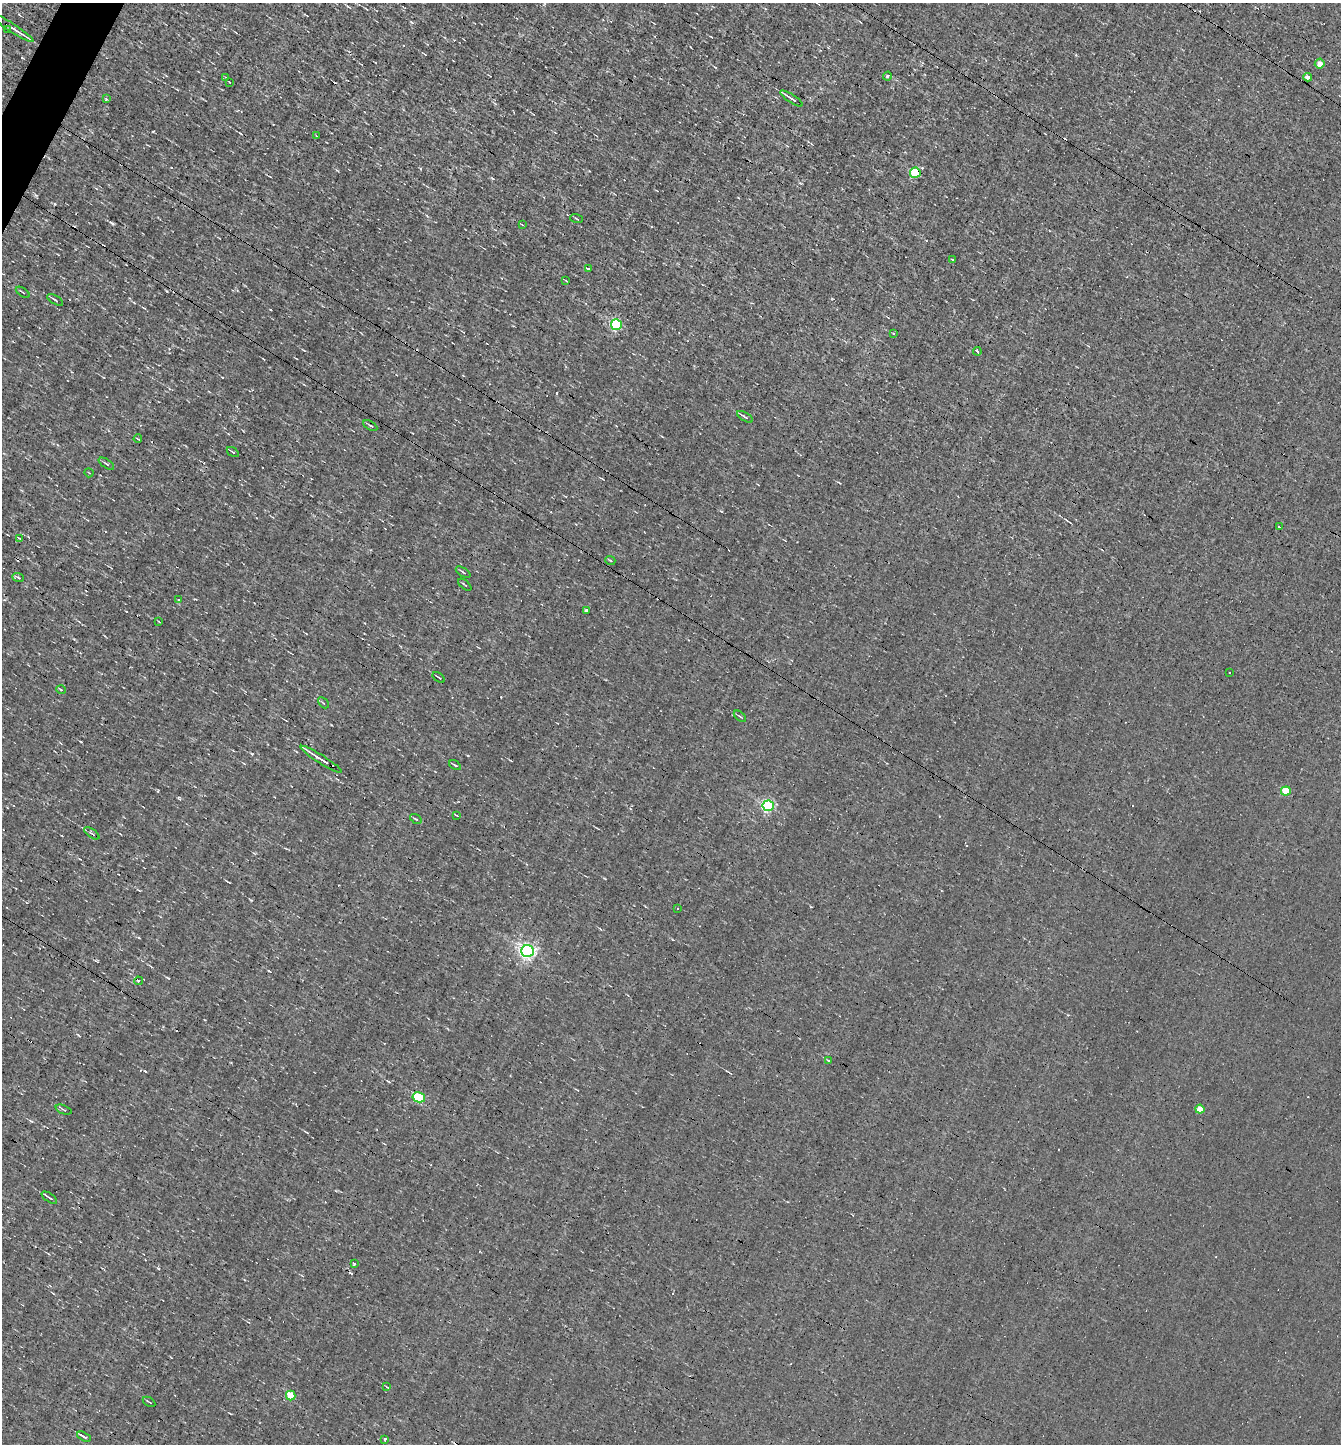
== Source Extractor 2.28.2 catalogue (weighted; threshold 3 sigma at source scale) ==
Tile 11 of 4 x 4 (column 3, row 3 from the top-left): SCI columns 2816-4154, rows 1443-2884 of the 5770 x 5767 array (HDU 1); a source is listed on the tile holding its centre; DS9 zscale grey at full resolution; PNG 1343 x 1446 px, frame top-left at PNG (2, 3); each listed source drawn as its Kron ellipse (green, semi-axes under 4 px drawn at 4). Shown black and unused: <1% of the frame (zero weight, under 3 of 4 exposures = <1% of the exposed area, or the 3 px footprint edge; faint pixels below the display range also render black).
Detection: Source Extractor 2.28.2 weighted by HDU 2 'WHT'; one run over the whole footprint, this tile lists its part. Background -6.74e-04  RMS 0.038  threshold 0.171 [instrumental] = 3 sigma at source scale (4.5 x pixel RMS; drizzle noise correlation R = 1.50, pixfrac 1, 0.05/0.05 arcsec/px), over >= 5 px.
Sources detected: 79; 17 cosmic-ray / hot-pixel residue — neither listed nor drawn; the other 62 listed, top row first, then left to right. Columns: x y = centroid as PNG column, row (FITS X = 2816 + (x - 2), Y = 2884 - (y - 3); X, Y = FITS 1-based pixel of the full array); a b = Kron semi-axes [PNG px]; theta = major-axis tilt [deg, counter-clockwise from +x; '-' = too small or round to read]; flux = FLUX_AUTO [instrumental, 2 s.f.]
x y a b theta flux
11 27 27 3 -33 29
8 29 3 3 - 7.2
1320 63 5 5 - 21
887 76 4 4 - 5.1
1307 77 4 4 - 15
226 78 4 3 - 3.3
229 82 2 2 - 2.3
791 98 13 3 -33 13
106 99 3 2 - 5.4
316 136 3 2 - 4.1
915 173 5 5 - 170
577 219 6 3 -20 3.7
522 225 4 2 - 3.2
952 260 3 3 - 13
588 269 4 3 - 21
566 281 3 2 - 2.4
23 292 8 2 -35 3.6
55 300 9 3 -31 6.6
616 325 5 5 - 410
893 333 4 3 - 3.9
977 351 4 3 - 38
745 417 9 3 -32 7.1
370 426 8 3 -31 5.1
138 439 4 2 - 3
233 452 7 3 -33 4.1
106 464 9 3 -33 5.7
89 473 4 3 - 3.7
1279 527 3 3 - 21
19 538 4 2 - 2.5
610 560 5 3 - 3.4
463 572 8 3 -32 5.3
18 577 6 3 -21 5.6
465 585 8 2 -40 3.9
178 600 3 3 - 2.9
586 610 3 3 - 6
159 622 3 2 - 2.4
1229 672 2 2 - 2.8
439 677 7 2 -36 4.8
61 690 5 3 - 3.7
323 703 6 2 -44 3.2
740 716 7 3 -41 4.7
321 759 24 3 -32 26
455 765 6 2 -33 4.5
1286 791 4 4 - 93
768 806 5 5 - 470
457 816 4 2 - 2.6
416 819 6 3 -35 4.2
92 833 9 2 -35 4.5
678 909 3 2 - 5.4
527 951 6 6 - 1200
139 981 4 3 - 9.3
828 1060 4 2 - 2.5
419 1097 6 5 - 220
1200 1109 4 4 - 62
63 1110 8 2 -21 4.5
49 1198 9 3 -34 6.8
354 1264 3 3 - 35
387 1387 4 3 - 2.6
291 1395 5 4 - 110
149 1402 7 2 -31 3.9
84 1437 7 3 -28 8.5
385 1439 3 3 - 10
Overlapping masked pixels (flux is a lower limit): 1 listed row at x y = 915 173
Unlisted compact peaks at least as high as the median listed source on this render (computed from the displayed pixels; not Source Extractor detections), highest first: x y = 153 131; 252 754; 269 971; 31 1121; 78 1035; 145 1071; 158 791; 411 22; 36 195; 715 67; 81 742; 195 599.